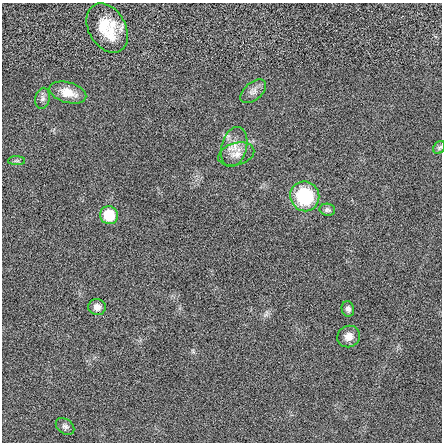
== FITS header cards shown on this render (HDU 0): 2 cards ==
NAXIS1  =                  440 / length of data axis 1
NAXIS2  =                  440 / length of data axis 2

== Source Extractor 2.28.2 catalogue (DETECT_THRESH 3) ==
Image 440 x 440 px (HDU 0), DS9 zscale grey, 1 PNG px = 1 image px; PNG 444 x 444 px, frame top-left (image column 1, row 440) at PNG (2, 3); each listed source drawn as its Kron ellipse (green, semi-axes under 4 px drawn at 4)
Background 0.00894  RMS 0.96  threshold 2.88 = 3 sigma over >= 5 px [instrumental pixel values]
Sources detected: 15; all 15 listed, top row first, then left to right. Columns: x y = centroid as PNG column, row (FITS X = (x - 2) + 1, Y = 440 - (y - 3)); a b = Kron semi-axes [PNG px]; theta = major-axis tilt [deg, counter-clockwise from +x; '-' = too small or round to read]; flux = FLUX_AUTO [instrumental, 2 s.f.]
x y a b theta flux
107 28 26 18 -60 2300
253 91 15 8 39 400
68 93 19 10 -16 940
42 98 11 7 77 250
234 147 20 12 75 950
439 147 7 5 55 130
236 154 18 11 15 680
17 161 8 4 0 140
305 196 15 14 - 3900
327 210 8 6 -11 150
109 215 9 9 - 2000
97 307 9 8 - 400
348 309 8 6 -77 210
349 337 11 10 - 530
65 426 10 7 -37 220